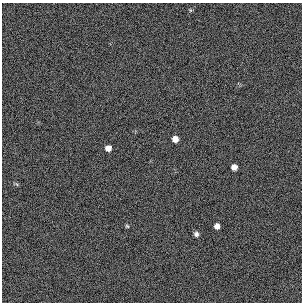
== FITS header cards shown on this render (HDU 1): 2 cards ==
NAXIS1  =                  300 / length of original image axis
NAXIS2  =                  300 / length of original image axis

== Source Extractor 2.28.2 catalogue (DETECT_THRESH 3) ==
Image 300 x 300 px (HDU 1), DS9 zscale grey, 1 PNG px = 1 image px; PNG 304 x 304 px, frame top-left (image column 1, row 300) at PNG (2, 3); no overlay
Background 385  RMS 66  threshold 197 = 3 sigma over >= 5 px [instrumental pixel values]
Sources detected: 7; all 7 listed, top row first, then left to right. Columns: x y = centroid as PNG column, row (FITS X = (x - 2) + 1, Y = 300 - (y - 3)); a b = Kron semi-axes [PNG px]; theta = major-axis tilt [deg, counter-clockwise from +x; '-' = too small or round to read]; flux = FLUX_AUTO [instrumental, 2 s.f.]
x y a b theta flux
190 10 6 3 -72 4600
175 139 5 5 - 33000
108 148 6 6 - 26000
234 167 5 5 - 26000
127 226 5 4 - 5200
217 226 5 5 - 22000
196 234 6 5 - 13000